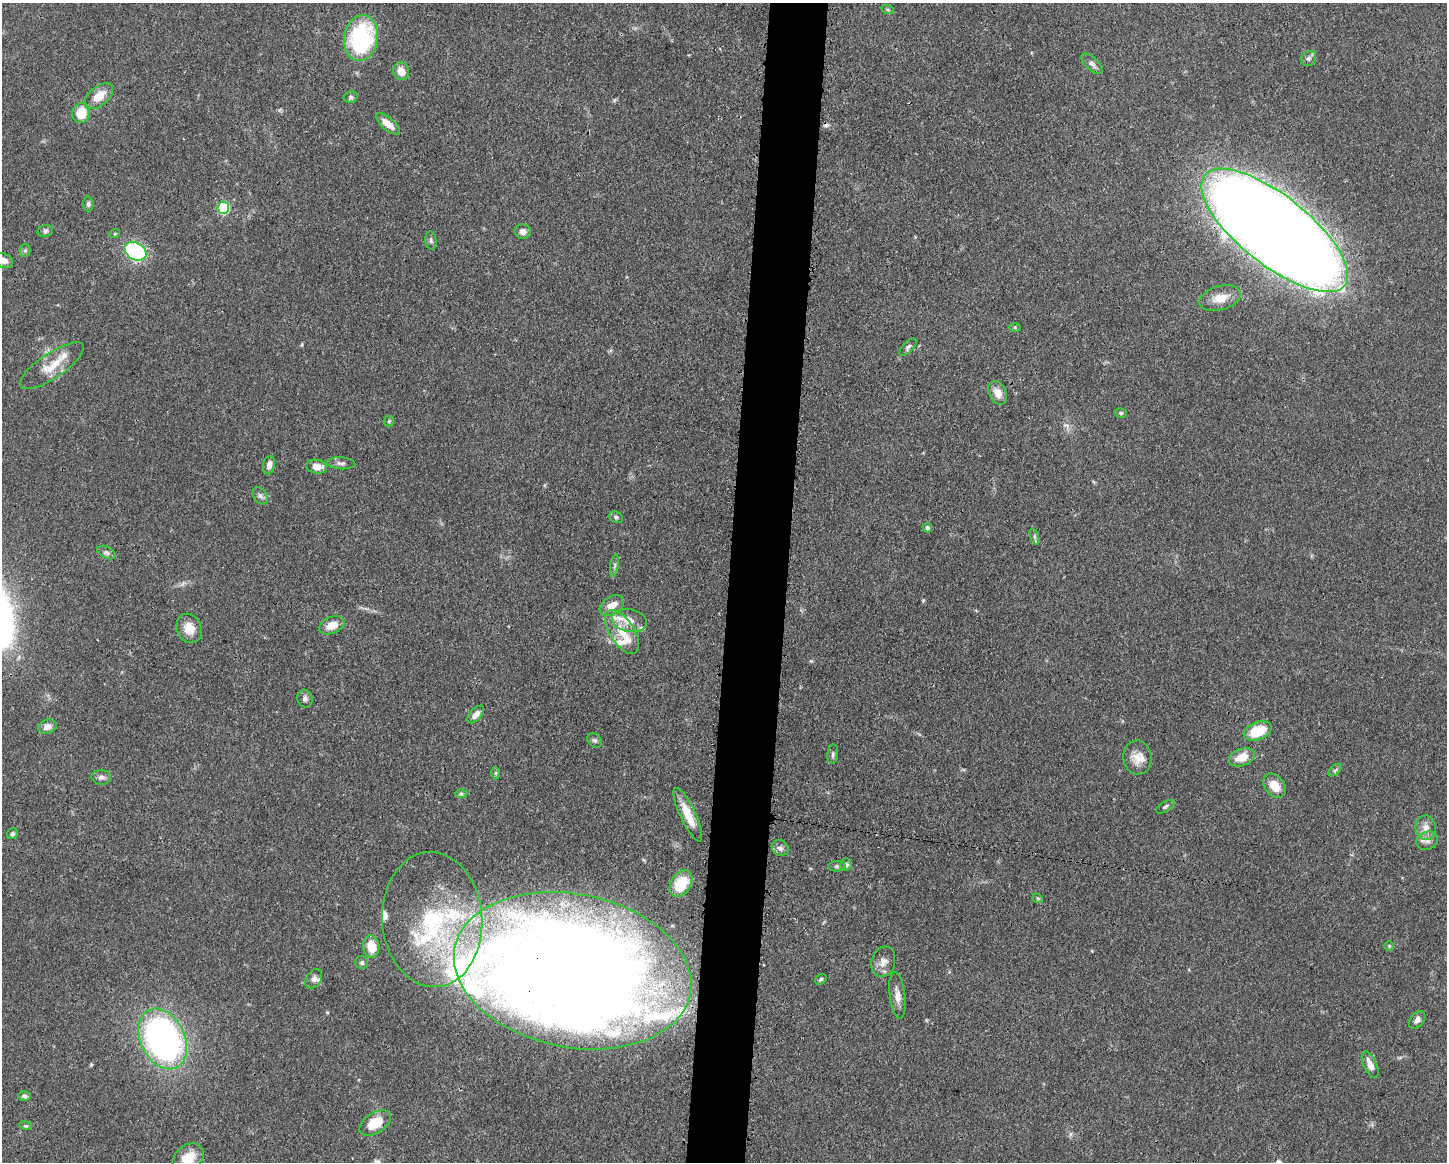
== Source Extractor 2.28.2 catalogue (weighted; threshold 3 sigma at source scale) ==
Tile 8 of 3 x 4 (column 2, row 3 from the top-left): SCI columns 1560-3004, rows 1164-2323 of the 4676 x 4645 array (HDU 1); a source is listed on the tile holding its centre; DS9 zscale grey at full resolution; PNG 1449 x 1164 px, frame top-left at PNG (2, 3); each listed source drawn as its Kron ellipse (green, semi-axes under 4 px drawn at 4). Shown black and unused: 4% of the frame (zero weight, under 3 of 4 exposures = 1% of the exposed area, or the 3 px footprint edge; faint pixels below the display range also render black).
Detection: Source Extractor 2.28.2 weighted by HDU 2 'WHT'; one run over the whole footprint, this tile lists its part. Background 0.0544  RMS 0.0032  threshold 0.0145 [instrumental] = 3 sigma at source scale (4.5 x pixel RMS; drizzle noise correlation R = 1.50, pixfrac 1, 0.05/0.05 arcsec/px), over >= 5 px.
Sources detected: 101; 3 inside a brighter object's white glare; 1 cosmic-ray / hot-pixel residue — neither listed nor drawn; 18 inside a brighter listed object's ellipse — not listed separately; the other 79 listed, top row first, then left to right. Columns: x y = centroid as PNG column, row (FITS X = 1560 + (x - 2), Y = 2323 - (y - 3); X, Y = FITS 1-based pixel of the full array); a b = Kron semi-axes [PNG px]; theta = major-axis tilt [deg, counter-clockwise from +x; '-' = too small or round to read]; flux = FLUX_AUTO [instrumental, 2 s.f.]
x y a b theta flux
888 10 6 4 -19 0.41
361 38 23 17 80 35
1309 58 8 7 - 1
1092 64 13 6 -43 1.4
401 71 9 8 - 3.5
99 96 16 9 40 5.3
351 97 7 5 16 0.66
81 113 10 9 - 6.8
388 124 15 6 -41 3.6
88 204 7 5 -84 0.73
223 208 6 6 - 24
1275 230 89 34 -38 1100
45 231 8 6 16 0.79
523 231 8 7 - 1.7
115 233 5 3 - 0.34
431 240 9 5 -83 0.76
25 251 6 5 - 0.57
136 251 12 8 -29 41
3 260 10 7 -23 1.9
1220 298 21 12 15 4.7
1015 327 6 4 -2 0.38
908 347 11 5 46 0.84
52 366 37 12 34 7.4
998 393 12 8 -64 3.3
1121 413 6 5 - 0.59
389 421 5 5 - 0.46
341 463 14 6 -4 1.3
269 465 9 6 78 2
317 467 10 7 -8 3.4
260 496 9 6 -55 1
616 517 7 5 -27 0.78
927 528 5 4 - 0.97
1034 536 9 4 -71 0.72
106 552 10 5 -28 0.99
614 566 11 4 81 0.79
612 605 13 8 34 3.3
629 621 18 11 -10 4.3
332 625 13 8 22 4.1
189 628 15 12 -65 4.7
622 632 25 12 -57 7.2
305 699 9 7 -72 1.1
476 714 11 5 47 1.9
47 727 9 7 18 2
1258 731 14 8 21 10
595 740 8 6 -43 0.85
833 754 10 5 84 0.8
1242 757 13 8 19 5
1137 758 17 14 -83 4.2
1335 770 7 4 44 0.7
496 773 6 4 89 0.5
101 777 10 7 -3 1.2
1274 786 13 9 -51 4.9
461 794 6 4 0 0.53
1165 807 10 5 31 0.75
688 815 29 8 -65 6.6
1426 828 12 10 -83 2.7
12 834 6 5 - 0.61
1427 841 11 9 21 1.9
780 848 9 7 -40 1.3
846 865 6 6 - 0.89
837 866 8 5 0 0.77
681 884 14 9 57 11
1038 898 5 4 - 0.38
432 920 67 50 -86 52
1389 946 5 5 - 0.39
371 947 11 8 -83 6.2
883 962 15 11 72 2.7
362 963 7 6 - 0.66
573 971 120 76 -11 680
314 979 10 7 56 1.4
821 979 6 4 34 0.53
897 995 23 7 -82 2.8
1417 1020 10 6 48 1.5
163 1039 32 22 -64 120
1370 1065 14 6 -65 3.3
24 1096 6 5 - 0.87
375 1123 17 10 33 8.2
26 1126 6 4 -17 0.45
188 1158 17 12 35 6.9
Overlapping masked pixels (flux is a lower limit): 2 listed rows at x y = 1275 230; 573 971
Isophote crosses this tile's border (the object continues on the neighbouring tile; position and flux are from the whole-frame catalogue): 2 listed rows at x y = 3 260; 188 1158